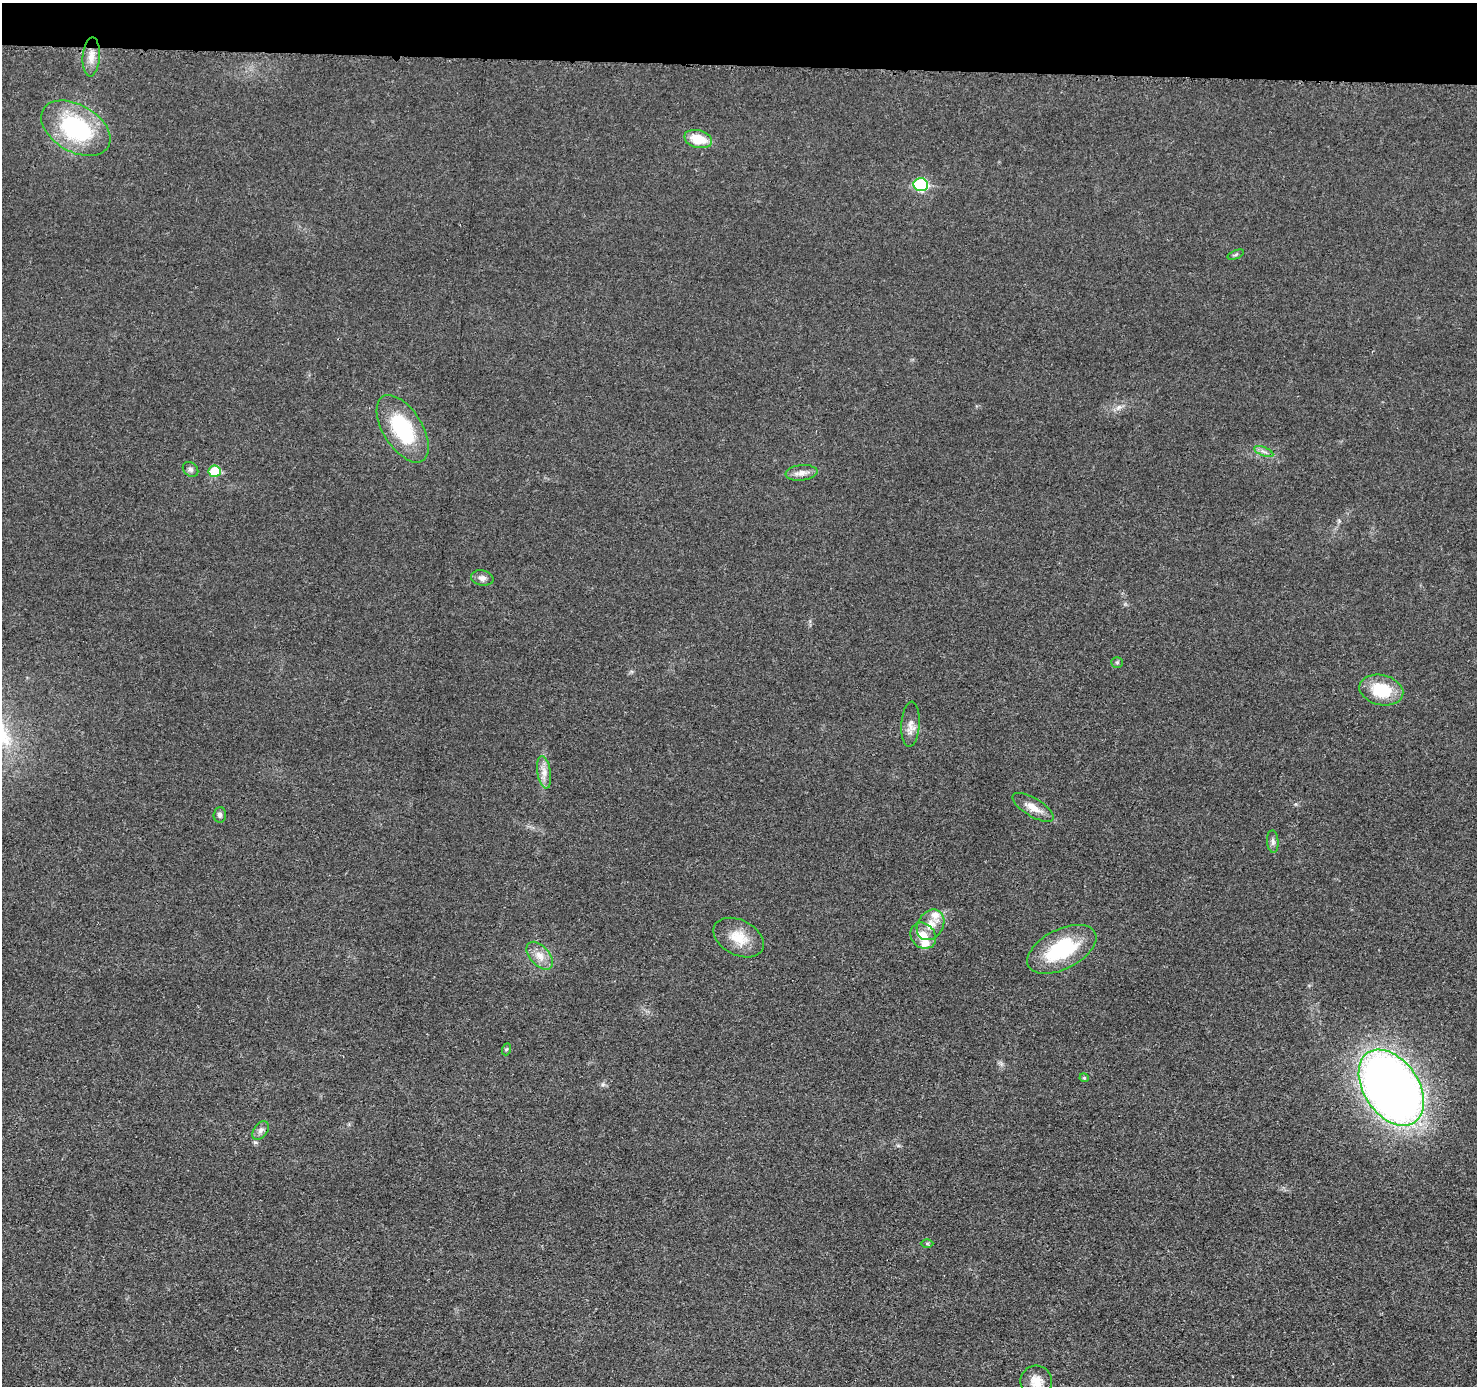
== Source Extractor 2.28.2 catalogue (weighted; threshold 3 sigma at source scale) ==
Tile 2 of 3 x 3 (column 2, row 1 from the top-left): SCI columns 1479-2953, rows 2972-4355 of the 4431 x 4457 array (HDU 1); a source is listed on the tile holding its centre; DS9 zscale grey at full resolution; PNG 1479 x 1388 px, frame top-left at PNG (2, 3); each listed source drawn as its Kron ellipse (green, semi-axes under 4 px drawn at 4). Shown black and unused: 5% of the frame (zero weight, under 3 of 5 exposures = <1% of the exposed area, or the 3 px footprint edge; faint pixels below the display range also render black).
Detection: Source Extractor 2.28.2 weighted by HDU 2 'WHT'; one run over the whole footprint, this tile lists its part. Background 0.0184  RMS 0.005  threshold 0.0224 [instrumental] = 3 sigma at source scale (4.5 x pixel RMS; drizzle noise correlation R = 1.50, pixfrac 1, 0.05/0.05 arcsec/px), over >= 5 px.
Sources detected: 31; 2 inside a brighter listed object's ellipse — not listed separately; the other 29 listed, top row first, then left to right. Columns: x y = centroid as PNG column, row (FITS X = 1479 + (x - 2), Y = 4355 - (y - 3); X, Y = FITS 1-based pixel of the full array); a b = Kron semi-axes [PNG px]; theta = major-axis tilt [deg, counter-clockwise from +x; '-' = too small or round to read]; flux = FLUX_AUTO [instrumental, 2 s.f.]
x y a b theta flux
91 57 20 8 86 5.3
76 128 38 23 -30 55
698 139 14 8 -16 12
921 185 7 6 - 41
1236 255 9 3 22 0.73
403 429 38 19 -58 37
1264 451 10 3 -21 1.3
190 469 8 6 -44 1.5
215 471 6 6 - 16
801 473 16 7 6 3.5
482 578 11 7 -11 2.4
1117 662 6 5 - 0.76
1381 690 22 15 -12 19
911 724 23 9 86 4.2
544 772 16 7 -81 3.8
1033 807 23 9 -31 5.7
220 815 8 6 86 1.3
1273 842 11 5 -86 1.7
931 925 16 12 57 6.7
923 936 14 12 -49 7.3
739 938 27 17 -27 12
1062 949 37 20 27 37
540 956 16 10 -48 5.6
507 1049 6 4 69 0.7
1084 1078 4 4 - 0.65
1391 1088 42 27 -56 500
261 1130 10 7 54 2.1
927 1243 6 4 0 0.67
1036 1381 16 16 - 6.8
Isophote crosses this tile's border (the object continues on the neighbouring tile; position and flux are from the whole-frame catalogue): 1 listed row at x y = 1036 1381